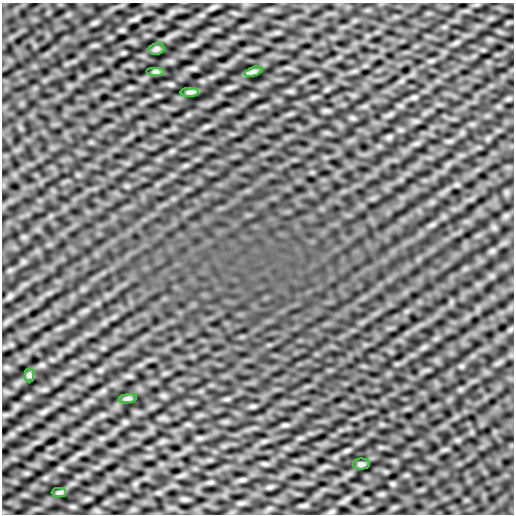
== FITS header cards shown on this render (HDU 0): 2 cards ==
NAXIS1  =                  512
NAXIS2  =                  512

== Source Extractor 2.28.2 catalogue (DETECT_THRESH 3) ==
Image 512 x 512 px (HDU 0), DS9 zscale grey, 1 PNG px = 1 image px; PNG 516 x 516 px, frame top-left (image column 1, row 512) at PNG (2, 3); each listed source drawn as its Kron ellipse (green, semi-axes under 4 px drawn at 4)
Background 0.00516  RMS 0.13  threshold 0.397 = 3 sigma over >= 5 px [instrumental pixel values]
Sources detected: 8; all 8 listed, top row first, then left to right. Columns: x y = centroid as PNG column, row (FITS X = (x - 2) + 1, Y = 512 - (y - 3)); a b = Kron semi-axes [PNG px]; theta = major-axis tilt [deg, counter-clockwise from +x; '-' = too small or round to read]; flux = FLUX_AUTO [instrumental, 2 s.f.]
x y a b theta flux
156 49 8 5 11 20
155 72 9 4 0 19
253 72 9 4 19 21
190 92 9 4 0 21
29 375 7 4 -90 15
128 399 9 4 8 18
361 464 8 5 0 17
59 493 7 4 1 17